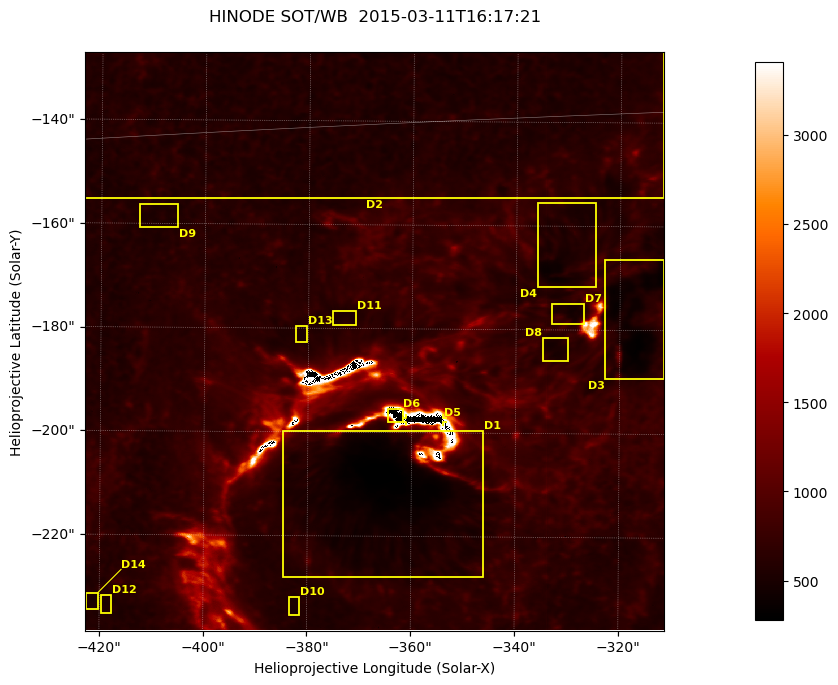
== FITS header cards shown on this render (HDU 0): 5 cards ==
TELESCOP= 'HINODE'
INSTRUME= 'SOT/WB'
DATE_OBS= '2015-03-11T16:17:21.859'
CTYPE1  = 'Solar-X'
CTYPE2  = 'Solar-Y'

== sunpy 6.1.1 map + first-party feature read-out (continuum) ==
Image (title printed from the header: HINODE SOT/WB  2015-03-11T16:17:21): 1024 x 1024 px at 0.109 arcsec/px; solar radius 966 arcsec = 8862 px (partial field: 0.4% of the solar disc is inside the frame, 100% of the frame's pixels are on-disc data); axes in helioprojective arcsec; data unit not stated in the header (colour bar unlabelled)
Orientation: roll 0.412 deg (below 1 deg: not rotated)
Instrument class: CONTINUUM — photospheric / low-chromospheric filtergram (Ca II H line): granulation and sunspots, dark-feature search
Dark features (sunspots / pores): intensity divided by the frame's on-disc median (partial field: no limb-darkening profile); reference = the frame's on-disc median (the 8%-of-disc-diameter window exceeds this field); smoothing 3 px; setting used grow <= 0.84, no closing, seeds <= 0.84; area >= 262 px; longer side >= 12 px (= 1.3 arcsec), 6 px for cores <= 0.7; partial field; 14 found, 14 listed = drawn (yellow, D1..; 1 of them under ~1 arcsec drawn as corner ticks so the feature stays visible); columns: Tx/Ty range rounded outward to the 1 arcsec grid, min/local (2 s.f., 1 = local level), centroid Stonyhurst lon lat
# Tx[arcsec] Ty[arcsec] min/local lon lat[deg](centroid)
D1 -385..-346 -228..-199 0.42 -24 -19
D2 -424..-311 -156..-126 0.4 -23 -15
D3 -323..-311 -190..-166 0.48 -20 -17
D4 -336..-324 -172..-155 0.57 -21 -17
D5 -362..-354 -198..-197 -6.1e-15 -23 -18
D6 -365..-361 -199..-195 -4.8e-15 -23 -18
D7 -334..-326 -179..-175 0.69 -21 -17
D8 -335..-330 -186..-181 0.73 -21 -18
D9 -413..-405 -161..-156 0.78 -26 -16
D10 -384..-381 -236..-231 0.78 -25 -21
D11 -376..-370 -180..-176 0.8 -24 -17
D12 -420..-417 -236..-231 0.78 -27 -20
D13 -383..-380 -183..-179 0.79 -24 -17
D14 -423..-420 -235..-231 0.76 -28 -20